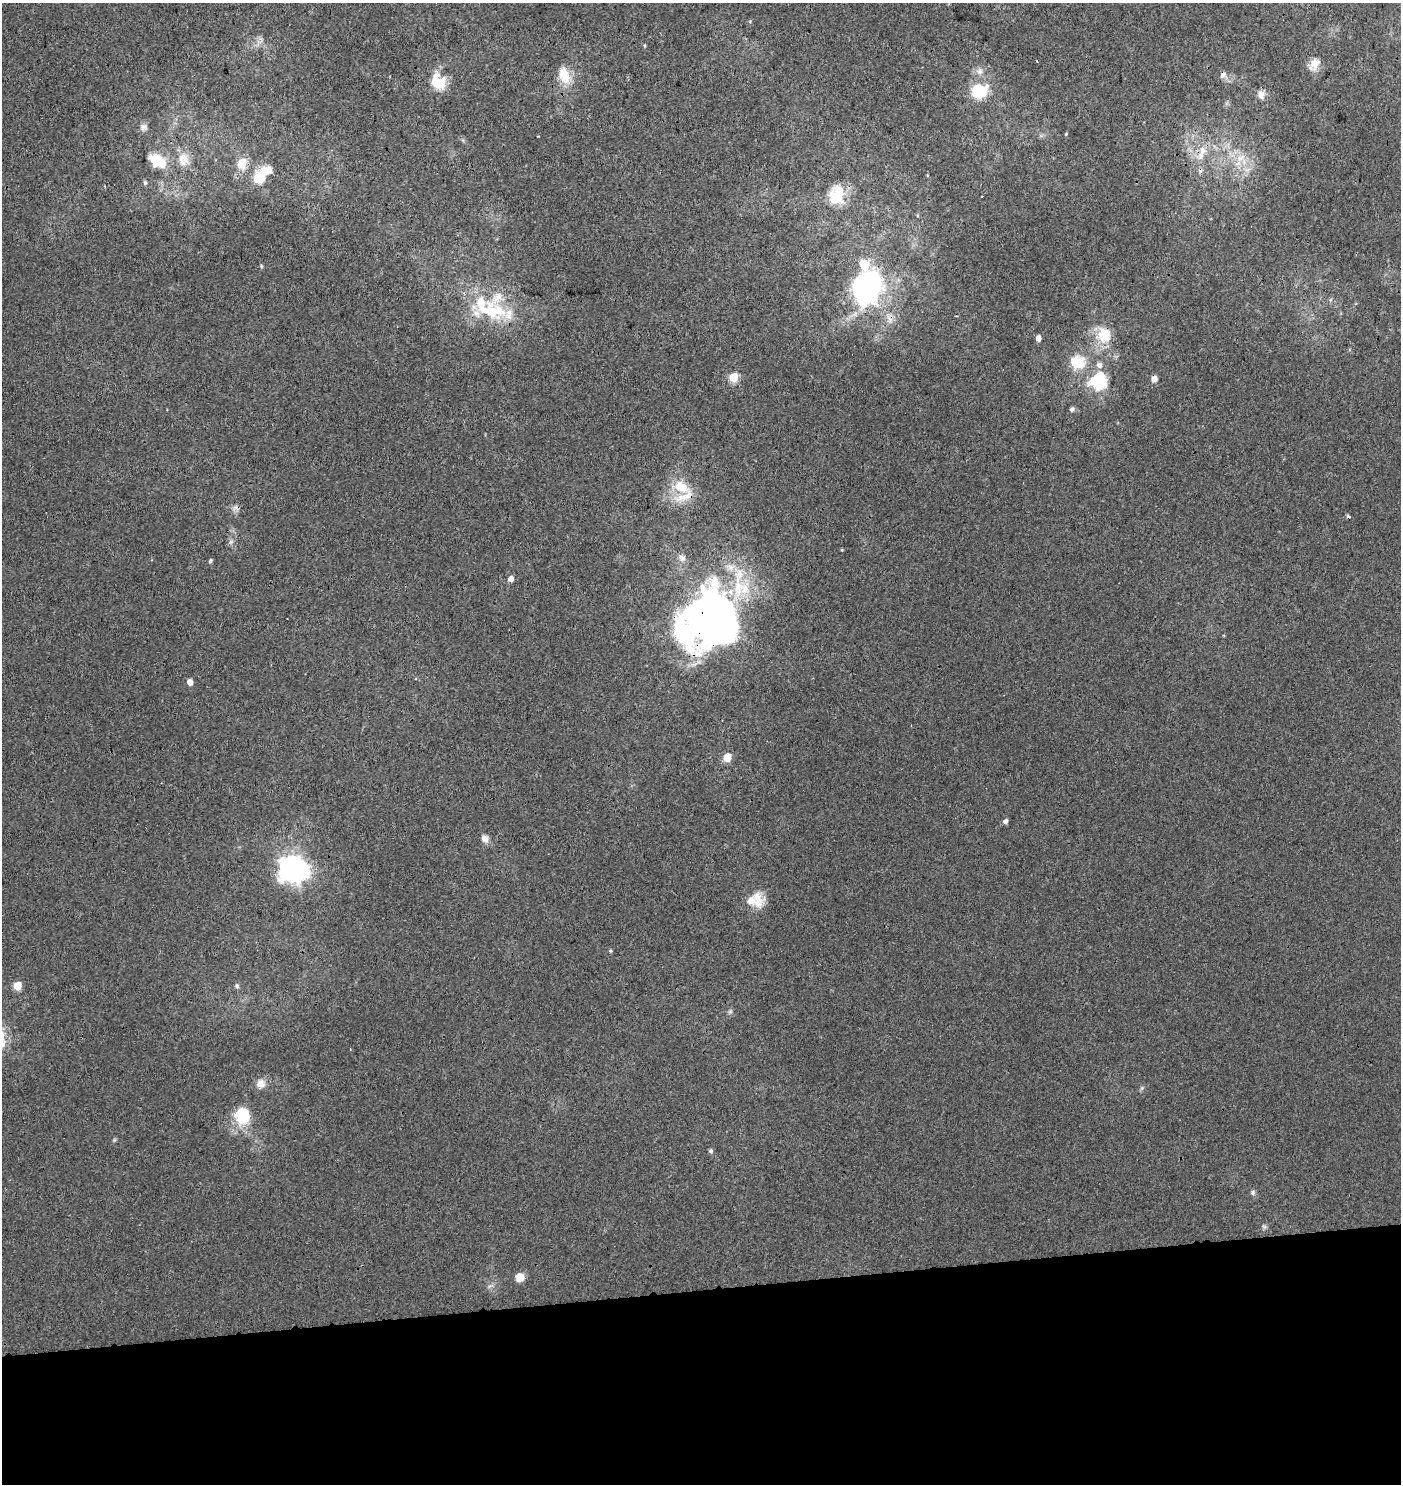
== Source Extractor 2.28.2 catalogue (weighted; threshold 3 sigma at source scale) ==
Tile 8 of 3 x 3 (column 2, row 3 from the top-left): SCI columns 1401-2799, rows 52-1533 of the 4244 x 4552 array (HDU 1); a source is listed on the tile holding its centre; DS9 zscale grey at full resolution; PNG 1403 x 1486 px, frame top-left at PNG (2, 3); no overlay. Shown black and unused: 13% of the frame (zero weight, under 3 of 4 exposures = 5% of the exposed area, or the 3 px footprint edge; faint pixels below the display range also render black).
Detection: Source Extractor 2.28.2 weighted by HDU 2 'WHT'; one run over the whole footprint, this tile lists its part. Background -0.00215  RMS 0.0037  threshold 0.0169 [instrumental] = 3 sigma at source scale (4.5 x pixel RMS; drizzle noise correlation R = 1.50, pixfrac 1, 0.0396/0.0396 arcsec/px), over >= 5 px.
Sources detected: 70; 2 inside a brighter object's white glare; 5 cosmic-ray / hot-pixel residue — not listed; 7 inside a brighter listed object's ellipse — not listed separately; the other 56 listed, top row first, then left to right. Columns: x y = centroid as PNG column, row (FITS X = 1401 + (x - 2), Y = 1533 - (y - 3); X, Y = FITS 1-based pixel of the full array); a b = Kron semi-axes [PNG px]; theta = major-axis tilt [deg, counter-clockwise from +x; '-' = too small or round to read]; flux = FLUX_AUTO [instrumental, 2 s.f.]
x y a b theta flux
258 43 14 3 49 1.1
645 46 5 3 - 0.4
1314 64 20 11 56 4
979 71 10 9 - 2.1
564 75 24 14 -73 7.8
1223 75 10 9 - 1.9
438 82 20 16 -59 10
978 91 15 13 5 17
1261 95 12 9 -76 2.3
144 127 11 9 -13 1.7
1066 134 4 3 - 0.31
1200 156 13 10 75 3.9
1240 158 16 8 18 4.5
183 159 21 16 -82 6.5
157 160 21 13 -33 11
242 163 14 11 75 5.7
1247 170 8 5 33 1.3
260 178 22 15 73 9.4
145 183 7 5 -90 0.74
836 195 26 19 84 11
261 266 6 3 -72 0.41
866 289 36 26 67 84
491 311 49 22 -9 26
1104 335 25 22 -83 11
1038 338 5 4 - 2.6
1077 362 21 18 -16 11
1099 365 9 8 - 1.8
733 377 5 5 - 15
1154 378 7 7 - 1.9
1098 381 16 15 - 25
1072 409 7 6 - 0.87
681 487 29 15 -24 9.8
236 508 10 8 -48 1.5
231 542 9 6 28 0.97
682 558 11 8 -33 1.9
210 561 5 4 - 0.6
511 579 6 5 - 2.5
716 612 66 51 33 220
190 682 6 5 - 2.8
727 757 9 8 - 4.1
1005 821 6 5 - 1.4
485 839 11 9 -53 2.2
290 866 27 22 68 54
757 899 24 16 -73 6.7
610 951 5 4 - 0.44
17 986 5 5 - 11
237 986 7 5 -72 0.91
730 1011 6 5 - 0.71
261 1083 13 12 - 3.1
1142 1088 6 5 - 0.67
242 1115 22 20 -84 13
114 1140 6 4 71 0.5
711 1151 5 5 - 0.82
1253 1192 7 6 - 0.94
1264 1226 7 5 -53 0.81
519 1277 9 9 - 3.8
Overlapping masked pixels (flux is a lower limit): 5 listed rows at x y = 1200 156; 866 289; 491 311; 1104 335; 716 612